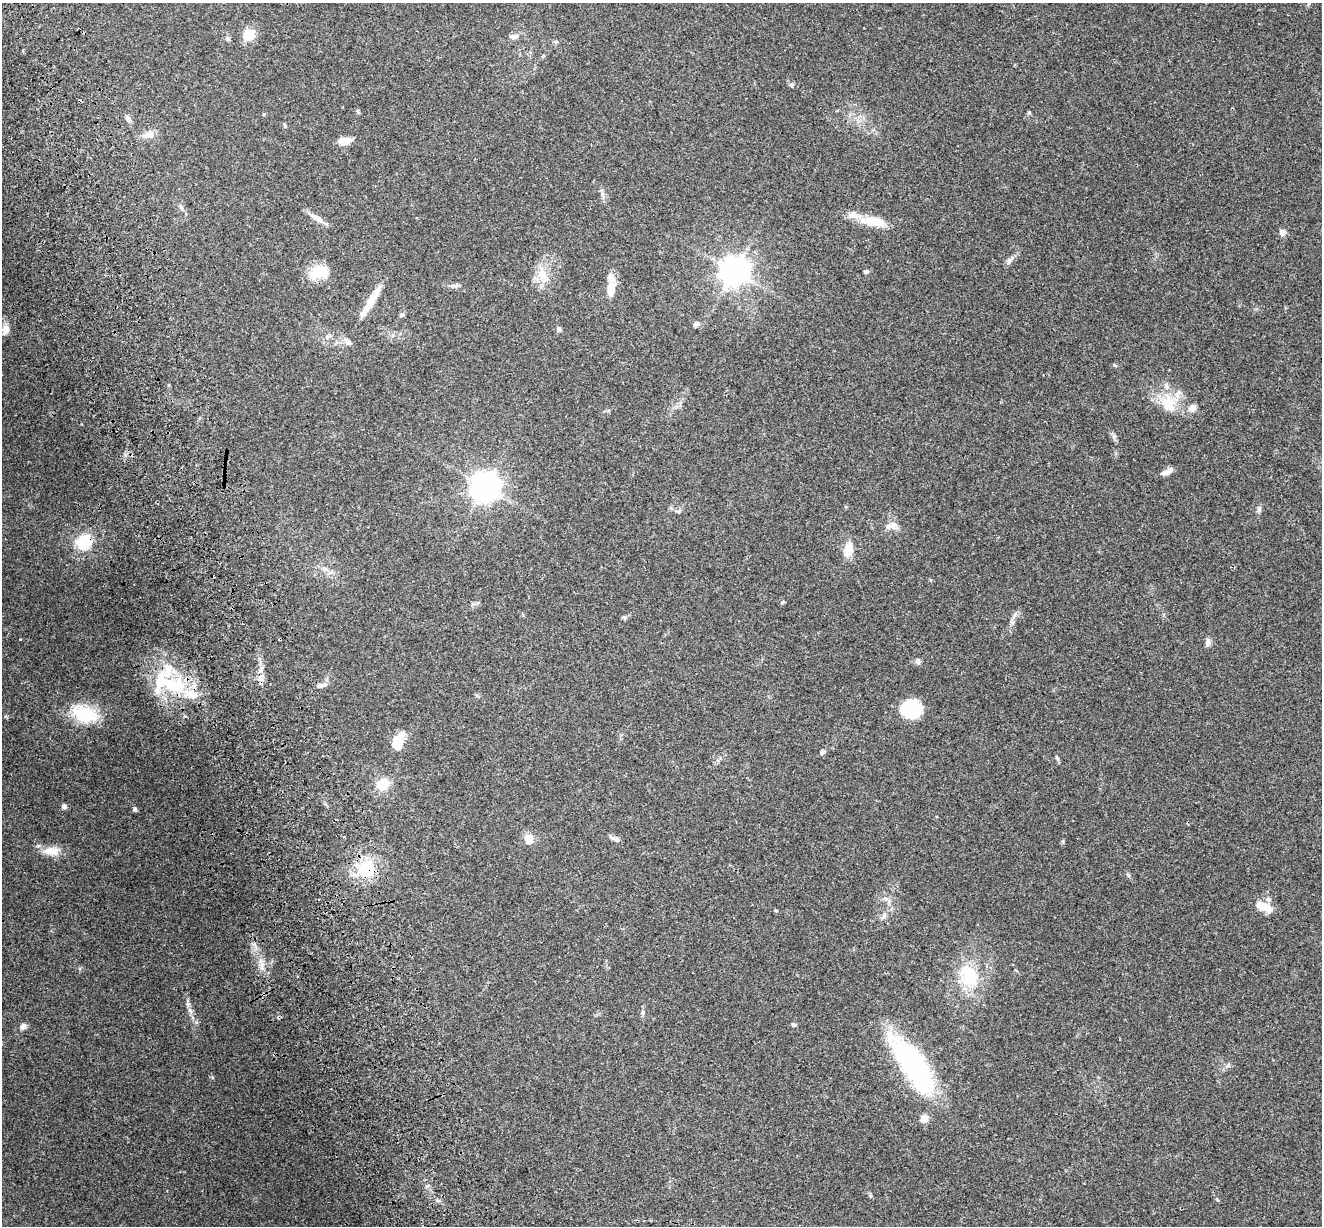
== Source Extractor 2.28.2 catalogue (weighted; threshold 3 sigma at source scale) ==
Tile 11 of 4 x 4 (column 3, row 3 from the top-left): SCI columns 2763-4082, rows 1481-2704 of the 5522 x 5357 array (HDU 1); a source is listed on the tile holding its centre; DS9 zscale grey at full resolution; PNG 1324 x 1228 px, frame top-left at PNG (2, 3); no overlay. Shown black and unused: <1% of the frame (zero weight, under 3 of 4 exposures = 9% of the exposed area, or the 3 px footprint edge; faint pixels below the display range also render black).
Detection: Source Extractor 2.28.2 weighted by HDU 2 'WHT'; one run over the whole footprint, this tile lists its part. Background 0.176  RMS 0.007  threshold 0.0315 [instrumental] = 3 sigma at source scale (4.5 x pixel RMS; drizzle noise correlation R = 1.50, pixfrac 1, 0.0396/0.0396 arcsec/px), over >= 5 px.
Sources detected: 71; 3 cosmic-ray / hot-pixel residue — not listed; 4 inside a brighter listed object's ellipse — not listed separately; the other 64 listed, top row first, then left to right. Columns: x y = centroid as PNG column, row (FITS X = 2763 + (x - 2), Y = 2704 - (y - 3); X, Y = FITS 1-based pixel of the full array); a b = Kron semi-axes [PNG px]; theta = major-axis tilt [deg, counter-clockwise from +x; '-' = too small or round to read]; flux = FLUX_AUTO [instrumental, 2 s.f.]
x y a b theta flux
249 35 6 6 - 44
514 36 13 7 4 3.1
227 39 7 5 -27 1.3
556 42 6 4 -1 1
792 85 7 5 2 1.4
1029 113 5 5 - 0.91
264 114 4 4 - 0.72
128 119 10 6 -53 2.5
149 134 15 9 12 5.5
345 141 18 8 14 6.2
181 207 7 4 -72 1.3
317 218 23 7 -35 5.5
875 222 26 11 -9 16
1282 232 7 7 - 3.4
1009 260 13 6 48 2.7
734 271 9 9 - 950
866 272 5 5 - 1.3
318 273 26 14 34 15
543 275 23 12 -64 11
455 285 9 4 8 1.8
611 289 17 8 79 10
370 302 46 7 59 14
401 315 7 5 18 1.3
696 324 9 6 33 2
5 330 13 8 71 5.3
558 330 6 6 - 1.7
348 342 11 7 -45 3.5
1168 403 28 20 -71 20
1192 408 10 8 30 3.9
1166 473 13 7 8 3.8
485 486 9 9 - 890
1259 509 9 6 82 1.8
678 511 8 5 6 1.6
891 526 19 7 17 4.8
84 542 14 12 43 26
848 549 17 11 82 9.3
783 602 5 4 - 0.97
624 617 6 4 -19 1.1
1012 622 7 4 -34 1.3
1208 642 10 6 81 2.7
918 661 8 6 -85 1.9
172 685 46 21 -15 50
322 685 15 4 12 2.5
911 709 20 18 -5 28
84 714 37 21 -18 29
397 742 13 8 70 25
822 752 7 5 52 1.5
383 784 10 9 - 18
64 806 5 5 - 2.7
135 809 6 5 - 1.3
529 839 13 9 -66 7.6
616 839 11 6 -34 2.6
1063 841 6 4 89 0.85
51 851 22 11 2 10
367 869 23 21 53 30
1264 906 22 9 -23 10
262 965 8 5 46 2.5
969 976 31 21 -67 32
190 1010 10 6 -63 2.8
643 1012 6 6 - 1.6
794 1025 6 4 -16 1.2
23 1027 10 7 49 2.8
913 1065 71 23 -56 120
924 1119 9 8 - 5.3
Overlapping masked pixels (flux is a lower limit): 4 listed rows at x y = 84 542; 172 685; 367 869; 913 1065
Unlisted compact peaks at least as high as the median listed source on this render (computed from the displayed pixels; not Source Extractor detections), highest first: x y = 1114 365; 1128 875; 1217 1199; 212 1077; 20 639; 1057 758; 1228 1065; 427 1186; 1114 437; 437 1200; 870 1196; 776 911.